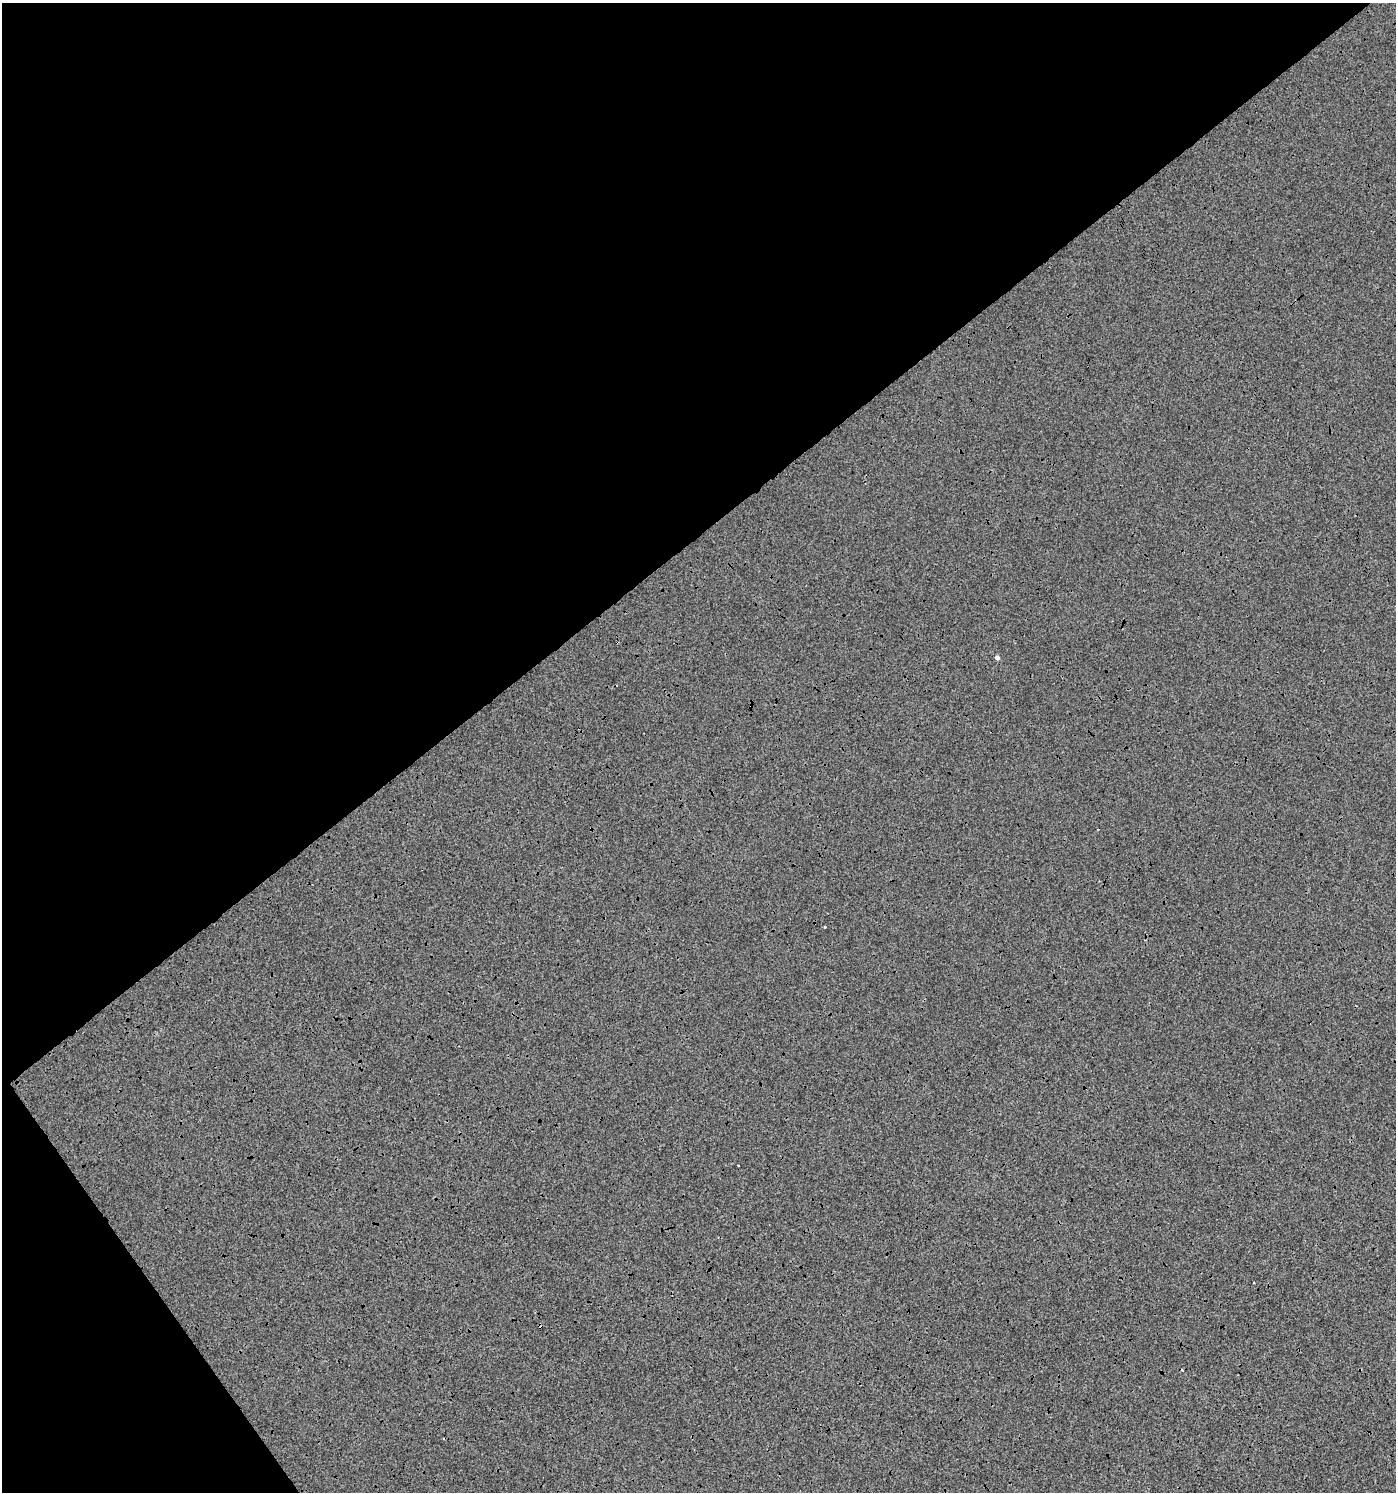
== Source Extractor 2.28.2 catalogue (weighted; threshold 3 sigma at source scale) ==
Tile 5 of 4 x 4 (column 1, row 2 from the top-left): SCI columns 134-1527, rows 2986-4475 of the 5905 x 5967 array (HDU 1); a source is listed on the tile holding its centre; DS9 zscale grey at full resolution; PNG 1398 x 1494 px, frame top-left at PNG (2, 3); no overlay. Shown black and unused: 39% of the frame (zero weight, under 3 of 4 exposures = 1% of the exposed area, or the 3 px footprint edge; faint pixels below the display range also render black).
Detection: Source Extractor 2.28.2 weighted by HDU 2 'WHT'; one run over the whole footprint, this tile lists its part. Background 1.57e-04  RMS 0.0065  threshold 0.0293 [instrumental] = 3 sigma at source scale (4.5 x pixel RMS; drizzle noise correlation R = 1.50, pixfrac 1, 0.0396/0.0396 arcsec/px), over >= 5 px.
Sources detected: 4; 2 cosmic-ray / hot-pixel residue — not listed; the other 2 listed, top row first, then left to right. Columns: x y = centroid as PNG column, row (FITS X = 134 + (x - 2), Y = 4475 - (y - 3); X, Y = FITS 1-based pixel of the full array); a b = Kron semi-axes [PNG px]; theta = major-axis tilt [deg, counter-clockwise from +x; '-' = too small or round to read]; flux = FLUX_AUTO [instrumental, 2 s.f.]
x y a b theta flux
997 657 4 4 - 2
825 927 3 3 - 0.89